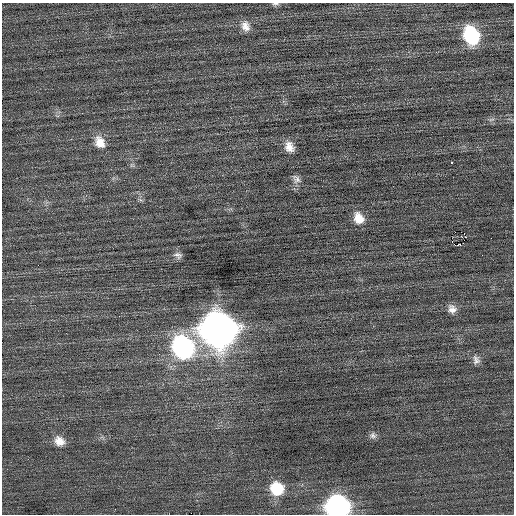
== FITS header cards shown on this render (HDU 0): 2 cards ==
NAXIS1  =                  512 / Axis length
NAXIS2  =                  512 / Axis length

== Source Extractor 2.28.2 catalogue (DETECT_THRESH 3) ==
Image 512 x 512 px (HDU 0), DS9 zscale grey, 1 PNG px = 1 image px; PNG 516 x 516 px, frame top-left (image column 1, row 512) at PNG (2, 3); no overlay
Background 0.0401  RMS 0.7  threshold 2.09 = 3 sigma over >= 5 px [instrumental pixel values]
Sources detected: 21; all 21 listed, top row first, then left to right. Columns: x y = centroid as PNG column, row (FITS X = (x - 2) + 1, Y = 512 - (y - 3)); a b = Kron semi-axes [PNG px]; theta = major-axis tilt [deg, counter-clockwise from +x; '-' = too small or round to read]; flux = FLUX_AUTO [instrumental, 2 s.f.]
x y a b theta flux
275 4 10 4 1 100
245 26 15 11 -69 410
471 35 14 11 -66 4700
491 119 9 3 21 71
100 142 17 12 -66 650
289 147 14 11 -63 460
451 162 3 2 - 120
296 179 12 8 -52 220
359 218 14 11 -63 640
461 236 3 2 - 70
491 238 2 2 - 140
458 245 3 2 - 140
178 255 12 7 -23 190
452 309 12 11 - 330
219 329 17 15 -56 86000
183 347 16 13 -59 12000
476 360 12 8 -76 220
373 435 9 8 - 160
59 441 13 11 -36 480
277 488 14 13 - 1600
338 506 14 12 -14 18000
At the frame edge (FLAGS 8, measured only in part): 2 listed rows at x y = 275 4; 338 506